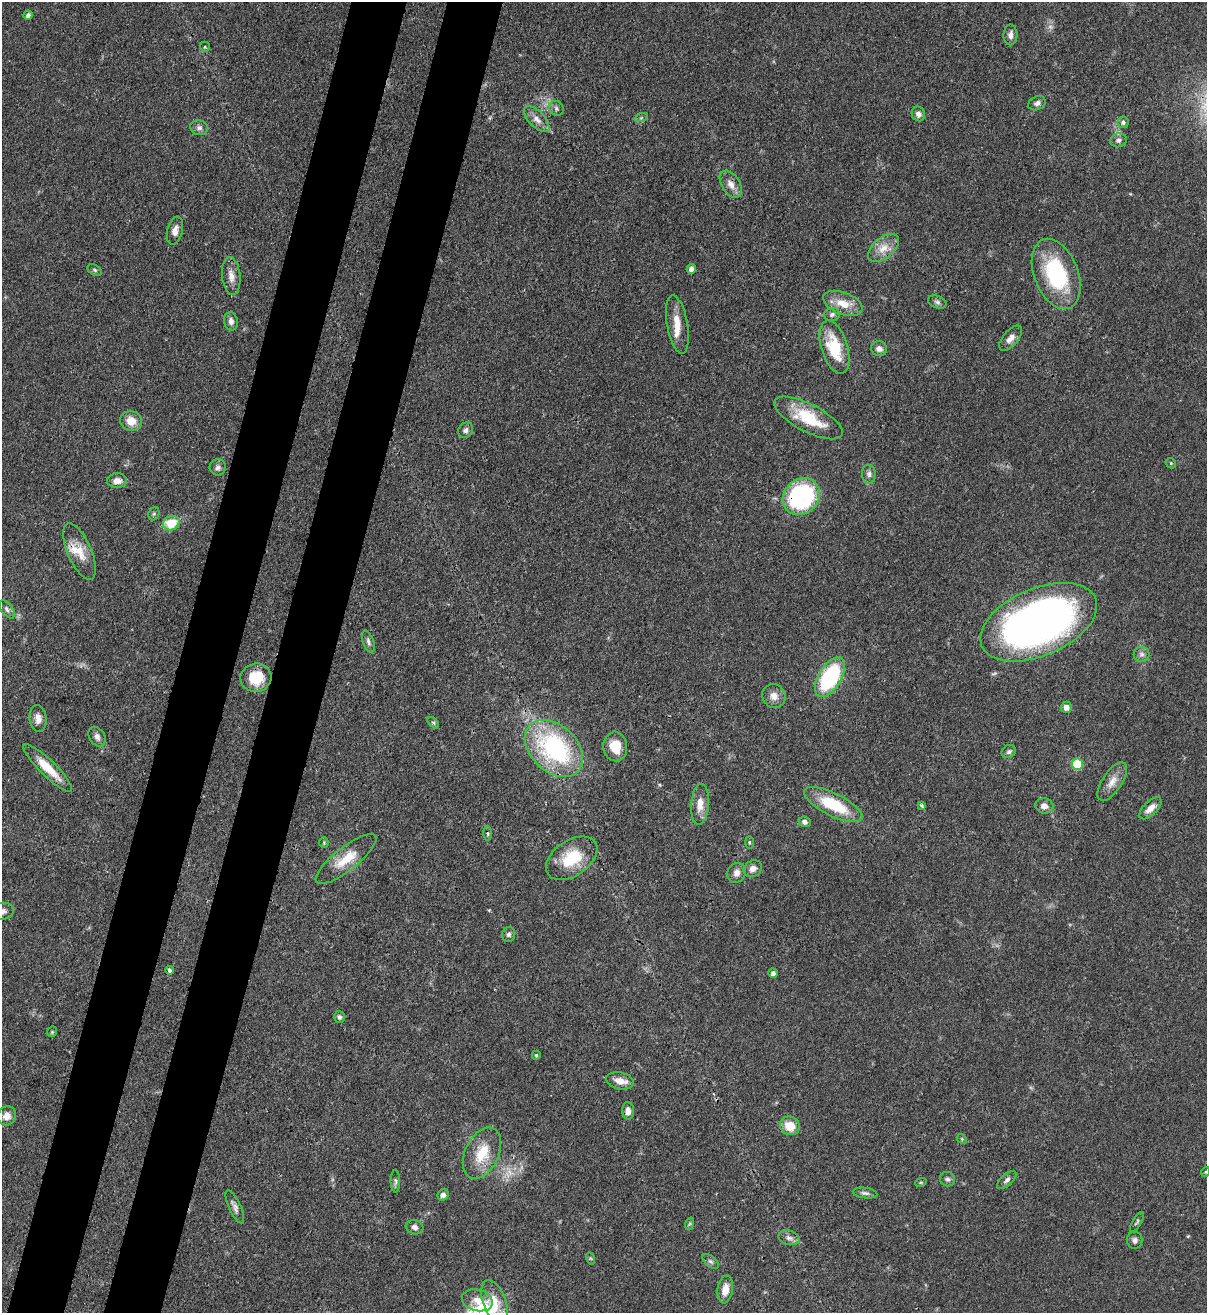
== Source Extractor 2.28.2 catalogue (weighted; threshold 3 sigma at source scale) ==
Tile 7 of 4 x 4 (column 3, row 2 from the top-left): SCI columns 2628-3832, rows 2653-3963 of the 5383 x 5308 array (HDU 1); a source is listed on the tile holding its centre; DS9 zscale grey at full resolution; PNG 1209 x 1315 px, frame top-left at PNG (2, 2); each listed source drawn as its Kron ellipse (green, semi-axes under 4 px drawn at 4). Shown black and unused: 9% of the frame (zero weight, under 3 of 4 exposures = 7% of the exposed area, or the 3 px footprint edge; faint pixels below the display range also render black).
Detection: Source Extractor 2.28.2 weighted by HDU 2 'WHT'; one run over the whole footprint, this tile lists its part. Background 0.0825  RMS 0.0039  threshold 0.0176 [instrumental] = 3 sigma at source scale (4.5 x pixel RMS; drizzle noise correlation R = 1.50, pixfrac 1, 0.05/0.05 arcsec/px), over >= 5 px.
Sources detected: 103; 2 too faint to see at this stretch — neither listed nor drawn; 3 inside a brighter listed object's ellipse — not listed separately; the other 98 listed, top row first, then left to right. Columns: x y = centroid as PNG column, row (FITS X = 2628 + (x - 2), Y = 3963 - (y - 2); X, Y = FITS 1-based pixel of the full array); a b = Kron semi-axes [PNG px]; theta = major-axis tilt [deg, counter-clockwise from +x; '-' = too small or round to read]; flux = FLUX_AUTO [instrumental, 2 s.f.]
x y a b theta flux
28 15 4 4 - 1.3
1010 35 10 7 88 1.8
205 47 5 5 - 0.46
1037 103 9 6 27 1.4
556 108 8 7 - 1.1
918 114 7 6 - 2
641 118 7 4 19 0.63
537 119 16 8 -45 3.1
1123 122 5 5 - 0.93
199 128 9 7 -14 1.4
1118 140 8 7 - 1.3
731 184 15 9 -58 3.3
175 231 14 7 76 2.9
883 248 18 10 40 5
691 269 5 4 - 1.9
95 270 8 5 -27 0.75
1056 274 37 22 -69 34
231 276 19 9 -84 3.6
937 302 9 6 -23 1.1
843 303 20 11 -22 6.5
832 314 8 7 - 1.1
231 321 9 7 -80 1.9
677 324 29 10 -80 6.4
1011 338 15 7 49 2.7
834 347 28 13 -73 16
879 349 8 7 - 2
808 418 38 14 -27 17
131 421 11 9 -12 5.1
465 430 8 7 - 1.3
1171 463 5 4 - 0.49
218 467 8 8 - 1.4
869 474 9 7 -83 1.5
117 481 10 7 2 2.9
801 497 20 17 43 59
154 514 7 5 68 0.61
171 523 8 7 - 9.9
79 552 30 11 -66 7.2
7 609 10 5 -52 1.2
1039 622 62 33 23 240
368 642 11 5 -70 1.2
1142 654 8 7 - 1.4
830 677 22 11 59 41
256 678 15 14 - 11
774 696 12 11 - 3.2
1066 707 5 5 - 2.2
38 719 13 8 -83 2.7
433 723 7 4 -45 0.6
97 737 11 7 -58 1.8
615 746 15 12 -85 7.5
554 748 33 23 -43 57
1009 752 7 6 - 1.1
1077 764 5 5 - 18
48 768 33 8 -44 8.8
1112 782 22 9 57 4.2
700 804 20 9 86 4.7
833 805 32 11 -26 20
922 805 3 3 - 1.3
1044 806 9 7 -9 2.4
1150 808 14 7 44 3.1
805 822 6 5 - 1.3
488 834 7 3 -89 0.63
749 842 6 3 -89 0.45
324 843 5 4 - 0.46
572 858 28 17 34 16
346 859 37 11 38 9.5
753 869 9 8 - 2.2
736 873 10 9 - 2.4
3 911 11 8 7 1.8
509 934 7 6 - 1.1
170 970 4 3 - 1.4
773 973 4 4 - 1.5
339 1017 6 5 - 0.95
52 1032 6 4 46 0.54
536 1055 4 4 - 0.62
620 1081 14 8 -11 3.9
628 1111 8 6 -87 2.6
7 1116 10 9 - 3.2
790 1126 10 9 - 7
962 1139 5 4 - 0.44
482 1153 27 16 64 12
1205 1172 5 3 - 0.37
947 1179 8 7 - 1.1
1007 1180 12 5 41 1.4
395 1181 11 4 -89 1
921 1182 6 3 18 0.42
865 1193 12 5 -7 1.2
443 1195 6 5 - 1.6
235 1207 18 6 -65 1.9
1137 1222 11 4 60 0.79
689 1224 6 4 70 0.56
415 1227 9 7 -18 1.6
789 1238 11 7 -15 1.7
1135 1240 8 7 - 1.4
590 1258 6 4 -71 0.53
711 1261 10 5 -40 0.97
725 1289 14 7 82 4.5
477 1300 16 10 -14 4.2
494 1302 22 11 -70 7.3
Overlapping masked pixels (flux is a lower limit): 3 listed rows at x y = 731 184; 801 497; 1039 622
Isophote crosses this tile's border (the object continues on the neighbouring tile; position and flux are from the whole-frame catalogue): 1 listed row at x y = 3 911